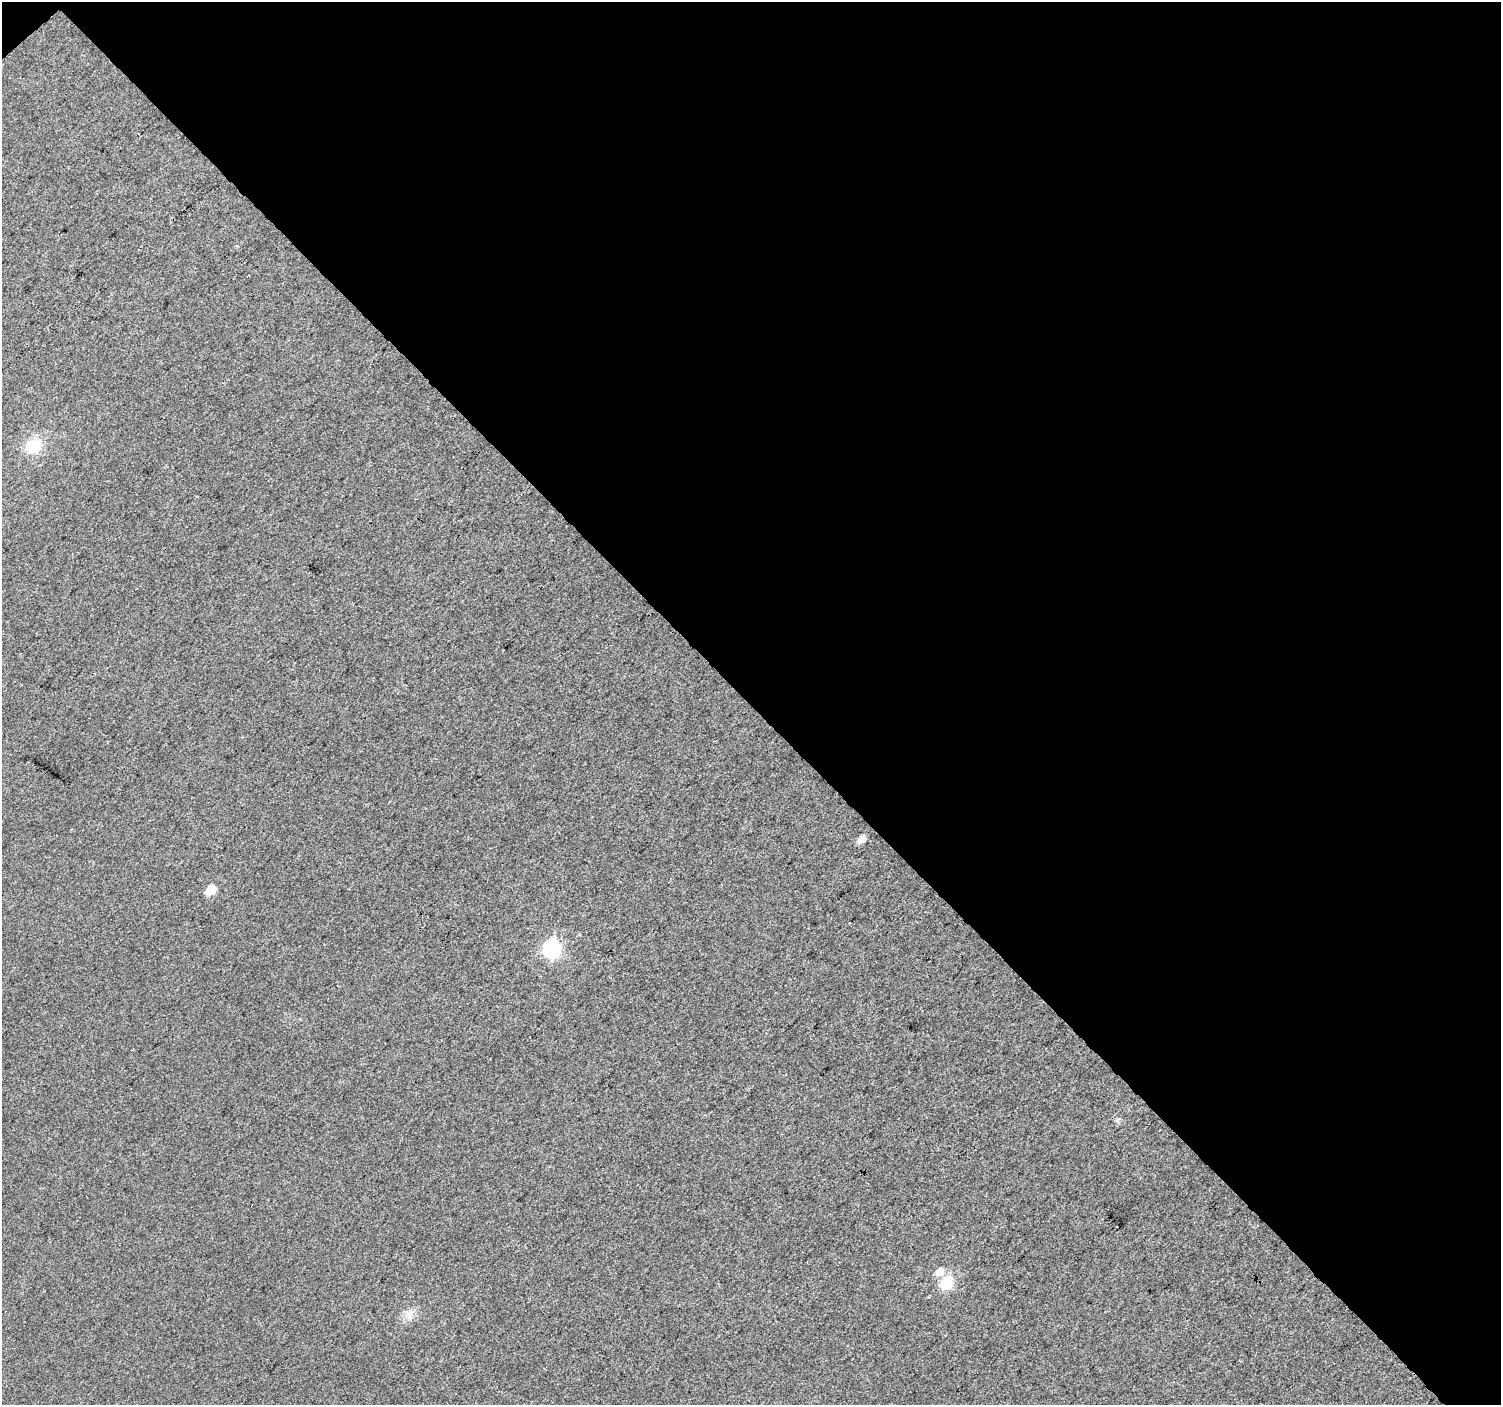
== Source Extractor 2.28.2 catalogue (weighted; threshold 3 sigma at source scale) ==
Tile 2 of 2 x 2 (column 2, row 1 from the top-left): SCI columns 1500-2998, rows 1487-2889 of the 3000 x 2990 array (HDU 1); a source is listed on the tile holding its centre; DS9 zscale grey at full resolution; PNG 1503 x 1407 px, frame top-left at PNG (2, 2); no overlay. Shown black and unused: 50% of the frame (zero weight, under 3 of 4 exposures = <1% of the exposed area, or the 3 px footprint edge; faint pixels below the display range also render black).
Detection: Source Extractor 2.28.2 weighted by HDU 2 'WHT'; one run over the whole footprint, this tile lists its part. Background 0.0348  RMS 0.011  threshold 0.0496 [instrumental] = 3 sigma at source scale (4.5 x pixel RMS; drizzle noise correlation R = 1.50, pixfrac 1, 0.0396/0.0396 arcsec/px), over >= 5 px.
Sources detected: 7; all 7 listed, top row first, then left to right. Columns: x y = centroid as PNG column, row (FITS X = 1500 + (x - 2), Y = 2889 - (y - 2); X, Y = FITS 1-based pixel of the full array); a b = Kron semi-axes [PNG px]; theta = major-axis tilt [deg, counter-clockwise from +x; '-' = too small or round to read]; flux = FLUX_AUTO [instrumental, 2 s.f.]
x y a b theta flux
33 446 19 16 30 26
861 839 6 5 - 10
211 890 6 6 - 33
552 949 8 7 - 260
939 1272 7 7 - 12
946 1283 7 6 - 87
409 1315 12 10 87 8.5